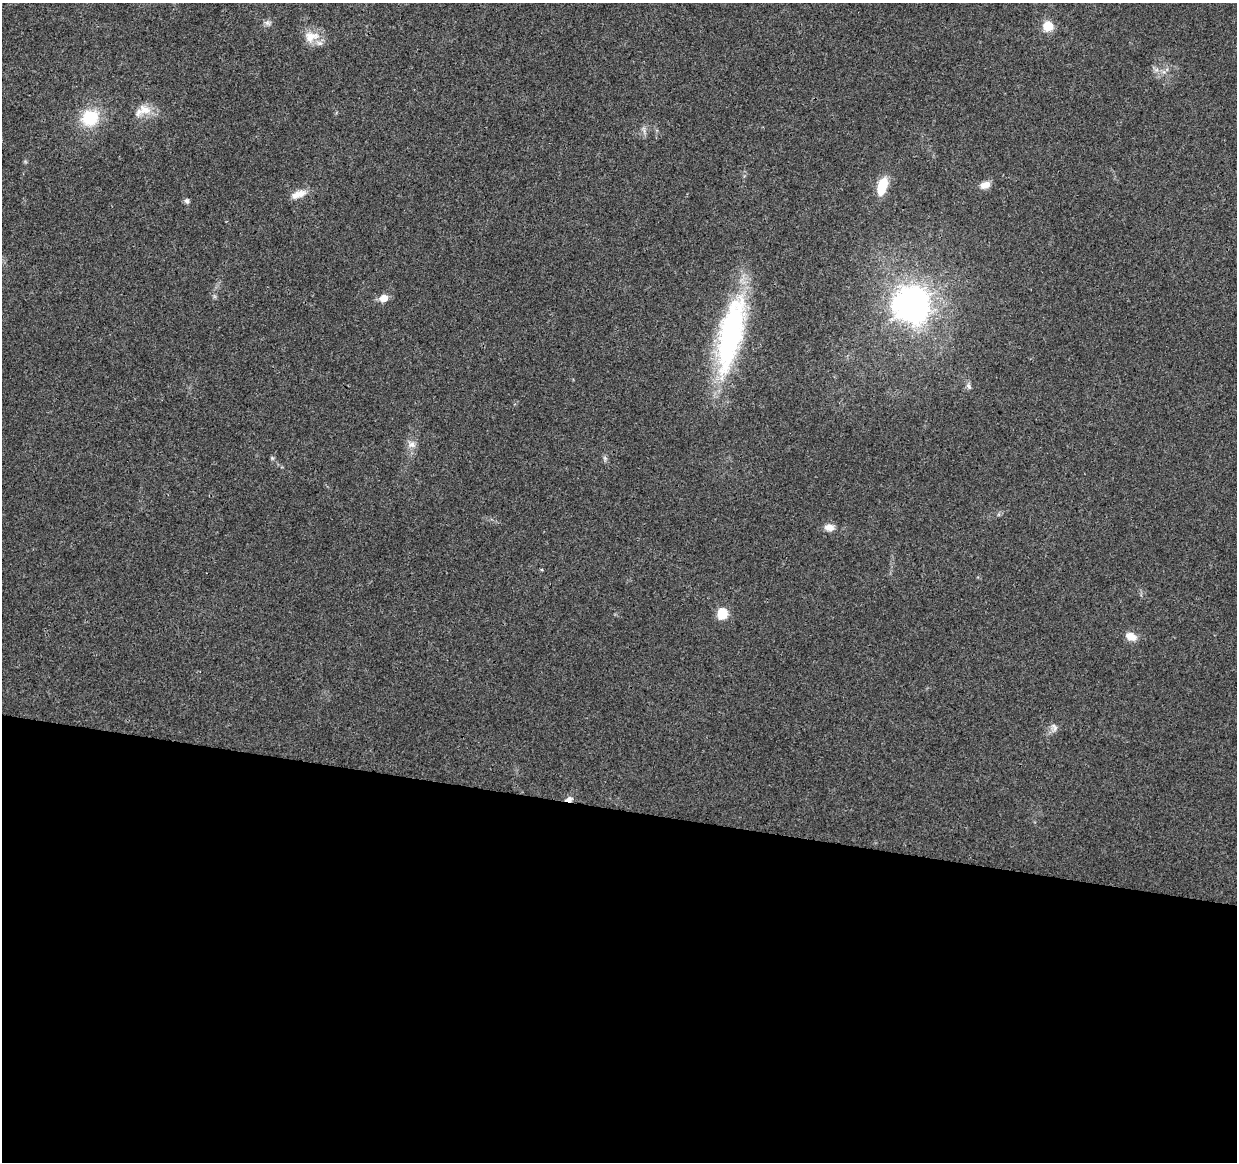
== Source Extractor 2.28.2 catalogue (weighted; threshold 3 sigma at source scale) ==
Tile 14 of 4 x 4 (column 2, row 4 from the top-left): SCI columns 1237-2471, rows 226-1385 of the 4953 x 5153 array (HDU 1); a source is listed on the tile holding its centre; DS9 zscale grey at full resolution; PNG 1239 x 1164 px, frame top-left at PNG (2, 3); no overlay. Shown black and unused: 30% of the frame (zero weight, under 3 of 4 exposures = <1% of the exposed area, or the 3 px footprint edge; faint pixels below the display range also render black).
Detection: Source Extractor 2.28.2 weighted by HDU 2 'WHT'; one run over the whole footprint, this tile lists its part. Background 0.0224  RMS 0.0028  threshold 0.0127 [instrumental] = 3 sigma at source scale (4.5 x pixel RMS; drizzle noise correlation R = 1.50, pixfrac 1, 0.0396/0.0396 arcsec/px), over >= 5 px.
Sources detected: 20; all 20 listed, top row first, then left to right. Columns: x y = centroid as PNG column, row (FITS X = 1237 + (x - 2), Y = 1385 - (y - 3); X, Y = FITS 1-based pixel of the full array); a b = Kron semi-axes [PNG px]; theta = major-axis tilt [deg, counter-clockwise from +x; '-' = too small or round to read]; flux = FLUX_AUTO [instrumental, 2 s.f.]
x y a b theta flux
268 23 9 6 -16 0.9
1048 26 6 5 - 16
311 36 22 15 10 4.6
143 110 25 13 21 4.4
90 118 21 19 30 11
985 185 12 8 18 2.4
882 186 17 8 73 9
298 194 22 9 21 3.1
187 201 8 6 -60 0.75
383 298 8 7 - 3.2
914 305 14 14 - 220
731 334 88 25 78 58
969 386 10 6 -61 0.9
411 445 10 9 - 1.7
272 458 5 5 - 0.41
829 527 12 8 -6 2.1
722 614 6 6 - 19
1131 636 15 9 -26 2.8
1054 728 12 7 -77 1.2
569 799 9 7 3 1.4
Overlapping masked pixels (flux is a lower limit): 1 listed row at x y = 569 799